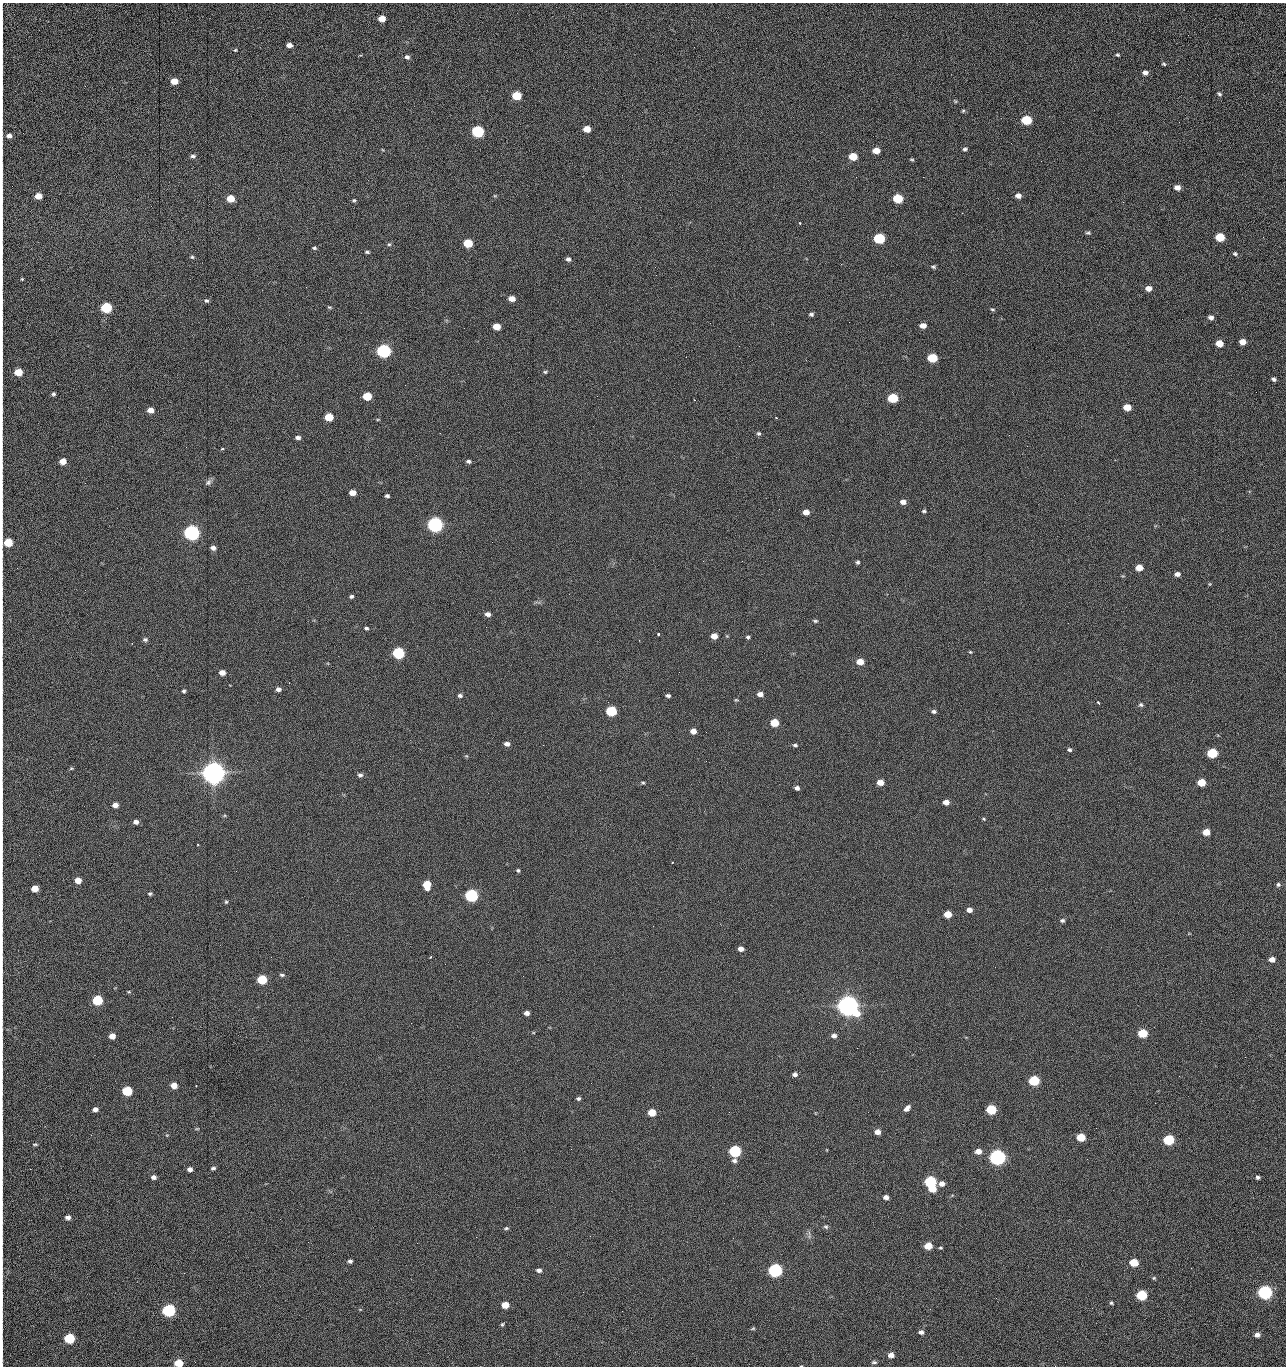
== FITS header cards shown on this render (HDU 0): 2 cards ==
NAXIS1  =                 1284 /fastest changing axis
NAXIS2  =                 1364 /next to fastest changing axis

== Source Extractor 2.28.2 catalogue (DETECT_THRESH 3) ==
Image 1284 x 1364 px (HDU 0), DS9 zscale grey, 1 PNG px = 1 image px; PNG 1288 x 1368 px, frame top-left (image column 1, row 1364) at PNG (2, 3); no overlay
Background 145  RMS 15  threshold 44.7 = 3 sigma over >= 5 px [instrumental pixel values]
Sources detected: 277; all 277 listed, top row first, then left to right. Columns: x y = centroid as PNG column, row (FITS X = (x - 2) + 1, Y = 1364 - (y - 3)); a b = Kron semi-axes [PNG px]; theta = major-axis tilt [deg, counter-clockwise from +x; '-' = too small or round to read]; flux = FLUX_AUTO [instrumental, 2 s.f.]
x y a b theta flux
382 19 6 5 - 1.3e+04
2 23 21 2 90 3.9e+03
1188 35 3 2 - 7.6e+02
289 45 5 4 - 5.1e+03
235 50 4 3 - 1.0e+03
2 51 13 2 90 2.4e+03
1118 55 4 4 - 1.4e+03
407 57 7 5 -22 2.9e+03
1164 64 5 4 - 1.6e+03
2 67 11 2 90 2.2e+03
1145 73 6 5 - 4.4e+03
174 81 5 5 - 1.4e+04
1219 94 7 4 -44 1.7e+03
517 96 6 5 - 4.2e+04
955 101 6 4 -45 1.2e+03
2 106 22 2 90 4.1e+03
963 111 5 4 - 1.3e+03
1026 120 6 5 - 6.0e+04
1179 122 3 2 - 7.4e+02
587 129 6 5 - 1.4e+04
478 131 6 5 - 1.6e+05
9 136 5 4 - 4.5e+03
965 149 6 5 - 2.1e+03
876 151 6 5 - 1.2e+04
2 153 10 2 90 1.6e+03
193 156 6 5 - 2.5e+03
853 157 6 5 - 2.8e+04
912 160 6 3 -5 1.2e+03
1041 161 2 2 - 1.2e+03
2 171 14 2 90 2.7e+03
856 177 2 2 - 1.5e+03
923 177 2 2 - 1.1e+04
1177 187 6 5 - 6.4e+03
38 196 5 5 - 1.0e+04
495 196 6 3 -18 9.6e+02
1018 196 5 5 - 5.5e+03
230 198 6 5 - 2.0e+04
898 198 6 5 - 5.1e+04
2 200 15 2 90 2.6e+03
354 200 5 4 - 1.4e+03
1123 202 3 3 - 8.0e+02
800 223 3 3 - 1.0e+03
1088 233 7 5 -5 1.6e+03
1220 237 6 5 - 4.2e+04
1263 237 2 2 - 6.5e+02
879 238 6 5 - 1.0e+05
468 243 6 5 - 4.0e+04
389 244 5 5 - 1.5e+03
2 247 11 2 90 2.0e+03
314 248 5 4 - 1.5e+03
367 252 6 4 -15 1.6e+03
1235 254 6 5 - 1.9e+03
192 257 6 5 - 1.5e+03
568 259 6 5 - 2.9e+03
841 264 2 2 - 1.8e+04
933 267 6 4 -16 1.7e+03
656 275 2 2 - 5.4e+02
22 279 4 3 - 9.2e+02
2 282 15 2 90 2.6e+03
306 287 2 2 - 5.3e+02
1148 288 6 5 - 7.5e+03
512 299 6 4 -11 8.9e+03
2 301 8 2 90 1.5e+03
206 301 5 5 - 1.9e+03
329 307 6 4 -18 1.2e+03
106 308 6 5 - 9.9e+04
992 309 6 4 -17 1.3e+03
811 314 5 4 - 2.2e+03
1211 317 6 5 - 4.0e+03
849 322 2 2 - 4.2e+02
710 323 2 2 - 2.2e+03
923 326 6 4 -3 7.5e+03
497 327 6 5 - 1.6e+04
2 332 10 2 90 1.4e+03
1242 342 5 5 - 1.0e+04
1219 343 6 5 - 1.6e+04
384 351 6 6 - 3.0e+05
932 358 6 5 - 5.7e+04
18 372 6 5 - 2.5e+04
545 372 5 4 - 1.5e+03
1274 379 5 4 - 2.3e+03
2 390 10 2 90 2.0e+03
1256 392 2 2 - 7.6e+02
53 394 4 4 - 1.8e+03
367 396 6 5 - 3.7e+04
893 398 6 5 - 5.9e+04
694 400 3 2 - 7.7e+02
1127 407 6 5 - 1.8e+04
2 410 14 2 90 2.2e+03
150 410 5 5 - 8.4e+03
329 417 6 5 - 2.9e+04
776 418 3 2 - 8.5e+02
378 419 5 3 - 8.8e+02
759 433 5 5 - 1.8e+03
1009 435 2 2 - 2.3e+03
298 437 5 4 - 3.4e+03
186 447 2 2 - 1.9e+03
222 449 3 2 - 1.6e+03
63 461 5 5 - 1.2e+04
468 461 6 4 -16 2.4e+03
2 466 10 2 90 1.8e+03
208 482 9 7 50 3.0e+03
85 483 2 2 - 6.3e+02
352 493 6 4 -5 9.9e+03
387 496 4 3 - 2.3e+03
903 502 6 5 - 5.5e+03
2 503 9 2 90 1.6e+03
924 511 4 3 - 1.5e+03
806 512 5 4 - 8.3e+03
435 525 6 6 - 5.0e+05
191 533 6 6 - 5.4e+05
8 542 6 5 - 4.1e+04
492 542 2 2 - 1.7e+03
213 548 5 4 - 4.1e+03
742 561 2 2 - 4.8e+02
858 562 4 4 - 2.0e+03
1139 568 6 5 - 1.3e+04
1177 574 6 5 - 4.1e+03
1209 584 6 4 89 9.2e+02
351 596 5 4 - 1.9e+03
2 609 13 2 90 2.2e+03
488 614 6 5 - 4.3e+03
815 621 6 4 -3 1.5e+03
366 628 5 4 - 1.8e+03
658 634 3 3 - 1.9e+03
714 636 5 5 - 1.0e+04
748 637 5 4 - 1.7e+03
145 639 7 5 -3 2.2e+03
639 640 2 2 - 6.5e+02
2 648 9 2 90 1.2e+03
970 652 5 4 - 1.1e+03
398 653 6 5 - 1.6e+05
860 662 6 5 - 1.4e+04
222 672 5 5 - 7.1e+03
679 672 2 2 - 1.2e+03
278 689 5 4 - 4.1e+03
2 691 10 2 90 1.8e+03
184 691 4 4 - 1.8e+03
760 694 6 4 -2 5.9e+03
460 696 6 5 - 2.6e+03
668 696 5 4 - 2.4e+03
736 700 6 4 -7 1.1e+03
1098 703 4 2 - 1.8e+03
1141 705 6 5 - 1.9e+03
611 711 6 5 - 8.1e+04
934 711 5 4 - 2.5e+03
774 723 6 5 - 2.7e+04
2 731 10 2 90 1.8e+03
693 731 6 5 - 7.7e+03
706 732 2 2 - 5.1e+02
507 744 6 5 - 4.3e+03
543 745 2 2 - 2.2e+03
795 745 6 4 -8 1.9e+03
1069 750 5 4 - 2.0e+03
1212 753 6 5 - 7.6e+04
466 756 5 4 - 1.1e+03
706 761 2 2 - 1.4e+03
71 768 5 4 - 1.2e+03
213 773 8 7 - 1.9e+06
360 775 6 5 - 2.9e+03
880 782 5 5 - 1.0e+04
1201 782 6 5 - 2.4e+04
643 783 5 3 - 1.3e+03
797 788 5 4 - 3.3e+03
946 802 5 4 - 7.9e+03
115 805 5 4 - 6.7e+03
2 817 8 2 90 1.4e+03
983 819 5 4 - 1.2e+03
136 822 5 4 - 3.9e+03
1206 832 5 5 - 1.5e+04
2 837 11 2 90 1.8e+03
197 844 3 2 - 1.1e+03
672 862 3 2 - 8.7e+02
518 870 5 4 - 1.6e+03
78 880 5 5 - 1.2e+04
427 884 7 6 - 2.7e+04
1278 884 5 5 - 1.8e+03
35 889 5 5 - 1.6e+04
150 894 5 4 - 1.7e+03
471 895 6 6 - 2.4e+05
2 901 11 2 90 1.5e+03
226 902 5 4 - 1.4e+03
969 910 5 5 - 5.6e+03
948 914 5 5 - 1.9e+04
1062 920 6 5 - 2.0e+03
2 949 12 2 90 2.2e+03
741 949 5 4 - 5.7e+03
431 957 3 2 - 1.1e+03
1272 959 5 4 - 7.1e+03
2 972 14 2 90 2.5e+03
282 975 7 4 -10 1.9e+03
523 976 2 2 - 1.3e+03
262 980 6 5 - 6.0e+04
129 992 5 3 - 9.8e+02
97 1000 6 5 - 7.5e+04
848 1006 8 7 - 1.5e+06
2 1012 14 2 90 2.0e+03
527 1013 5 4 - 4.4e+03
411 1023 2 2 - 3.6e+03
1143 1033 6 5 - 4.8e+04
112 1036 5 5 - 1.0e+04
834 1036 6 5 - 3.6e+03
2 1045 13 2 90 2.3e+03
857 1048 3 2 - 8.3e+02
1245 1057 2 2 - 1.2e+03
795 1074 5 4 - 3.3e+03
2 1076 11 2 90 1.9e+03
1179 1076 2 2 - 1.8e+03
1034 1081 6 5 - 8.7e+04
174 1085 5 5 - 1.2e+04
196 1086 3 2 - 6.0e+02
127 1091 6 5 - 6.5e+04
578 1098 4 4 - 1.9e+03
1155 1103 2 2 - 5.8e+02
907 1108 7 4 48 4.6e+03
95 1109 5 4 - 4.9e+03
991 1109 6 5 - 7.2e+04
652 1112 6 5 - 2.1e+04
729 1112 2 2 - 7.9e+02
197 1129 5 3 - 9.5e+02
877 1132 5 5 - 6.9e+03
91 1135 2 2 - 1.7e+03
2 1137 12 2 90 2.1e+03
1081 1137 6 5 - 3.1e+04
1169 1140 6 5 - 9.8e+04
35 1144 7 4 4 1.3e+03
571 1149 2 2 - 7.6e+02
735 1151 6 5 - 1.4e+05
978 1151 6 5 - 7.8e+03
997 1157 6 6 - 6.3e+05
1087 1159 2 2 - 1.5e+03
734 1161 6 6 - 3.3e+03
213 1168 5 4 - 2.2e+03
30 1169 2 2 - 1.8e+03
190 1169 5 4 - 4.1e+03
2 1175 14 2 90 2.8e+03
153 1177 5 4 - 3.5e+03
1258 1177 4 4 - 2.0e+03
930 1182 6 5 - 1.5e+05
942 1184 6 5 - 6.3e+03
932 1189 6 5 - 1.7e+04
886 1197 5 4 - 4.4e+03
68 1217 5 5 - 4.2e+03
280 1219 2 2 - 1.4e+03
826 1227 7 5 -34 2.0e+03
506 1228 5 4 - 1.5e+03
809 1235 13 3 -86 2.1e+03
476 1237 2 2 - 4.9e+03
308 1242 2 2 - 1.1e+03
417 1243 2 2 - 3.6e+03
928 1246 6 5 - 1.9e+04
940 1248 5 4 - 1.2e+03
2 1253 14 2 90 2.6e+03
350 1261 4 4 - 2.7e+03
1134 1262 6 5 - 2.6e+04
539 1270 5 4 - 3.2e+03
775 1270 6 6 - 3.1e+05
1154 1278 5 5 - 1.3e+03
1265 1292 6 6 - 3.6e+05
1142 1295 6 5 - 7.8e+04
996 1298 2 2 - 1.9e+03
2 1301 14 2 90 2.4e+03
1111 1303 5 4 - 1.4e+03
505 1305 6 5 - 1.7e+04
169 1310 6 6 - 2.4e+05
622 1311 2 2 - 5.4e+02
502 1324 6 4 50 1.5e+03
753 1328 6 4 17 1.3e+03
921 1332 5 5 - 3.9e+03
1257 1335 6 5 - 5.4e+03
69 1338 6 5 - 9.1e+04
2 1352 15 2 90 2.6e+03
891 1355 6 5 - 7.0e+03
874 1362 7 4 0 2.1e+03
178 1363 6 5 - 3.0e+04
801 1366 4 2 - 6.3e+02
1055 1366 2 2 - 1.4e+03
At the frame edge (FLAGS 8, measured only in part): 37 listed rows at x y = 2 23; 2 51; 2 67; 2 106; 2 153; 2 171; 2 200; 2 247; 2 282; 2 301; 2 332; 18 372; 2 390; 2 410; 2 466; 2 503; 8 542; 2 609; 2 648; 2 691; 2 731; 2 817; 2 837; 2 901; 2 949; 2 972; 2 1012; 2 1045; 2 1076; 2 1137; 2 1175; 2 1253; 2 1301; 2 1352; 178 1363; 801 1366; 1055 1366

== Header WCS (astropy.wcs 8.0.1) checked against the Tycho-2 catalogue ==
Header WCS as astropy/WCSLIB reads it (CRVAL/CRPIX/CD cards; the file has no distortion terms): RA---TAN/DEC--TAN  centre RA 15:41:40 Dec +51:59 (235.42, +51.98 deg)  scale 1.26 arcsec/px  FOV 26.9' x 28.5'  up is +92 deg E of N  parity flipped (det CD > 0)
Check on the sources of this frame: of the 60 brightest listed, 10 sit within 2.0 arcsec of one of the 11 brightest Tycho-2 stars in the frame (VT <= 12.29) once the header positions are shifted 0.35 arcsec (0.34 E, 0.08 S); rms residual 0.78 arcsec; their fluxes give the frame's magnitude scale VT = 25.21 - 2.5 log10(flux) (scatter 0.19 mag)
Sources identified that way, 10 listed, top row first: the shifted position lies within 2.0 arcsec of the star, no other Tycho-2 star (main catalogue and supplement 1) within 4.0 arcsec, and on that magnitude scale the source's flux lands within +1.5 / -3 mag of the star's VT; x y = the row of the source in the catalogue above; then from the Tycho-2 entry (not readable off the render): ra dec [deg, ICRS J2000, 3 dp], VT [Tycho-2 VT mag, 2 dp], TYC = Tycho-2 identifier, HIP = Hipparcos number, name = IAU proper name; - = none
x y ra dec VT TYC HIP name
384 351 235.614 +52.064 11.61 3489-1132-1 - -
435 525 235.514 +52.049 11.19 3489-1407-1 - -
213 773 235.378 +52.130 9.31 3489-1322-1 76850 -
471 895 235.303 +52.042 11.52 3489-958-1 - -
848 1006 235.232 +51.912 9.59 3489-824-1 - -
997 1157 235.143 +51.862 10.97 3489-1016-1 - -
930 1182 235.131 +51.886 12.29 3489-908-1 - -
775 1270 235.084 +51.941 11.45 3489-1346-1 - -
1265 1292 235.062 +51.771 11.53 3489-1453-1 - -
169 1310 235.075 +52.152 11.74 3489-912-1 - -